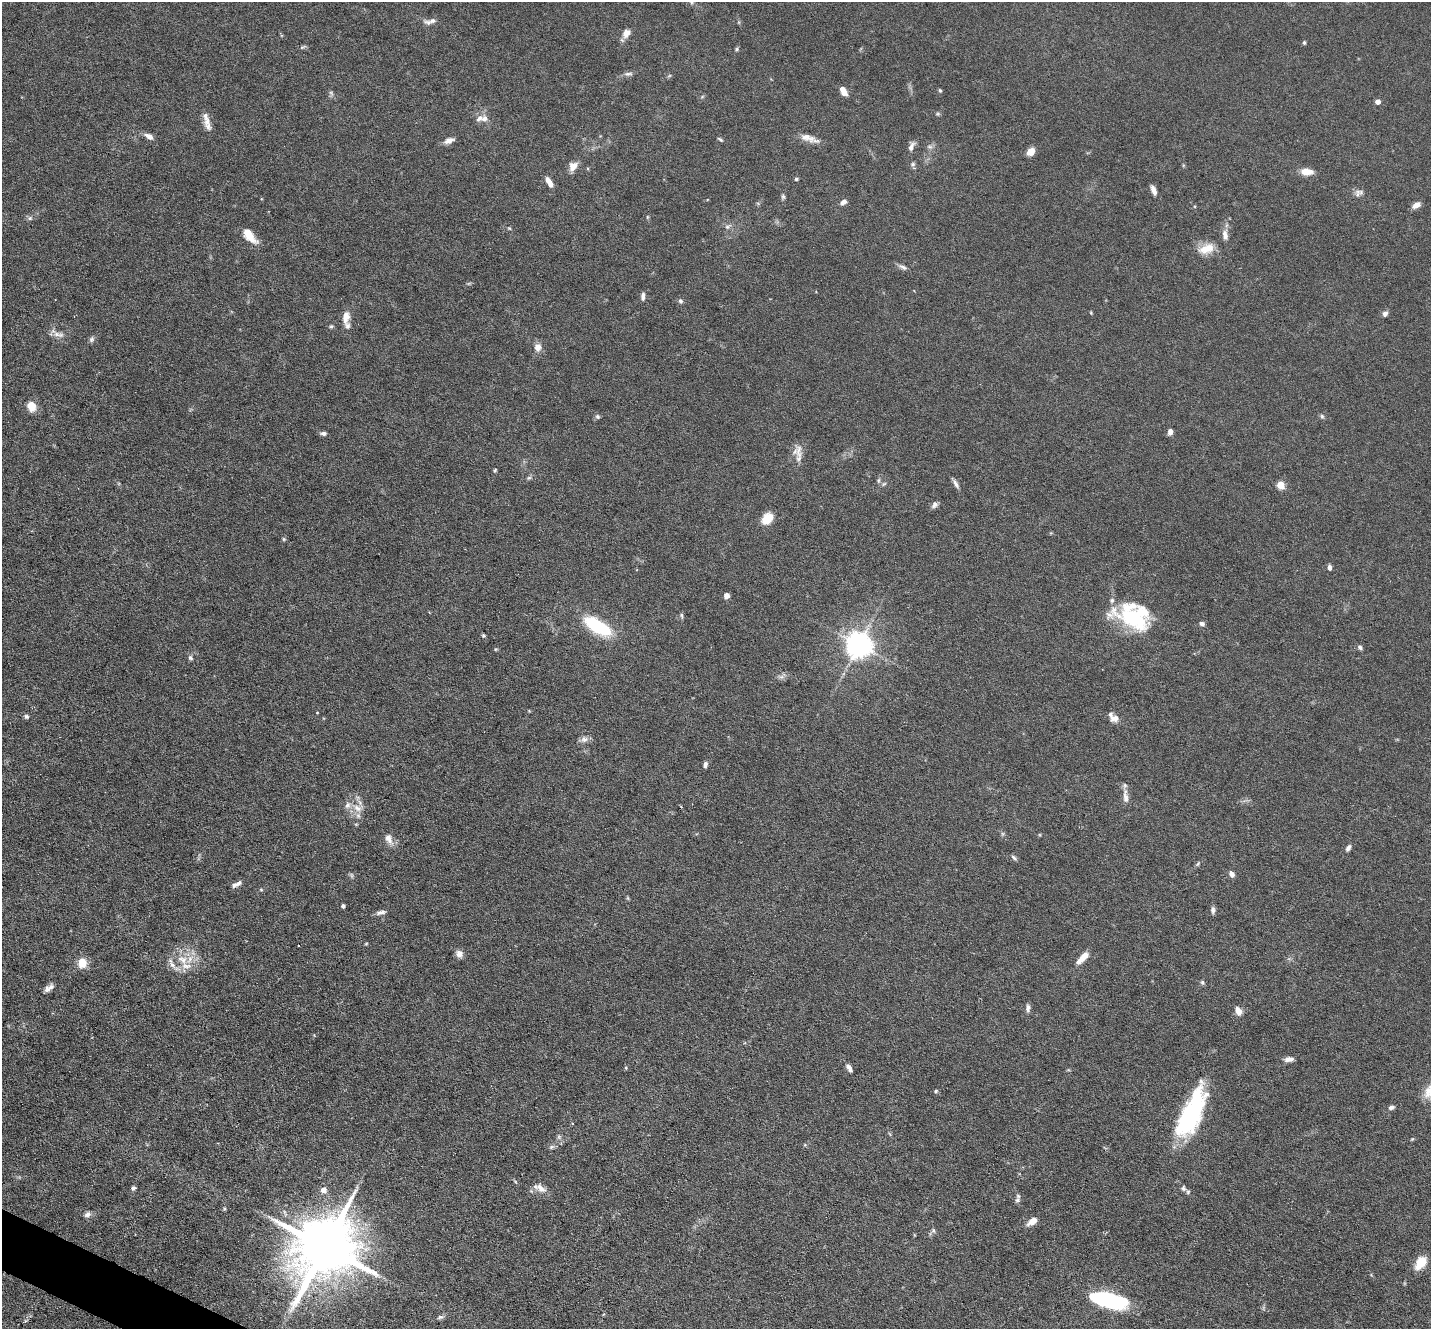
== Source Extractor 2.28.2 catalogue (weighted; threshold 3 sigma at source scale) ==
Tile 7 of 4 x 4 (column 3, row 2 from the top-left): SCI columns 2859-4287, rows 2795-4121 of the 5716 x 5726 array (HDU 1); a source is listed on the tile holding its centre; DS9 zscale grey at full resolution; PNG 1433 x 1331 px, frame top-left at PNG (2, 2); no overlay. Shown black and unused: <1% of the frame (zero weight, under 3 of 6 exposures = <1% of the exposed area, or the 3 px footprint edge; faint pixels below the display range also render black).
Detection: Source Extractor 2.28.2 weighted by HDU 2 'WHT'; one run over the whole footprint, this tile lists its part. Background 0.0632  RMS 0.0045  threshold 0.0185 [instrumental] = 3 sigma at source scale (4.09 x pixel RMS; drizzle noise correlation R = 1.36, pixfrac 0.8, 0.05/0.05 arcsec/px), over >= 5 px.
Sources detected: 143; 1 too faint to see at this stretch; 1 inside a brighter object's white glare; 1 cosmic-ray / hot-pixel residue — not listed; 14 inside a brighter listed object's ellipse — not listed separately; the other 126 listed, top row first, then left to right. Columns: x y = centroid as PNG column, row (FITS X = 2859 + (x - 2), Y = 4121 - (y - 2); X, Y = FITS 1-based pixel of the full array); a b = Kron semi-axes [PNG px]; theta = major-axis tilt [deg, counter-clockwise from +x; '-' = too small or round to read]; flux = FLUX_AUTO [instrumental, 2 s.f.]
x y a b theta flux
432 21 25 6 5 2.3
626 33 10 7 61 3.6
1304 42 5 4 - 0.64
303 47 9 4 25 0.71
737 49 5 5 - 0.59
628 74 13 5 5 1.4
669 76 6 4 19 0.51
842 89 9 6 -42 2.8
940 90 5 4 - 0.59
331 93 9 5 -70 0.96
702 97 6 4 20 0.52
1378 102 4 4 - 3.4
937 114 6 4 18 0.6
484 119 11 10 - 2.8
207 121 14 10 64 2.6
149 136 11 6 -29 2.6
809 138 25 8 -18 4
720 139 8 4 -34 0.65
449 141 12 6 20 2.6
911 146 14 7 66 2.1
930 147 8 5 -6 1.1
1031 152 8 7 - 4.2
913 164 7 6 - 0.93
573 166 12 9 52 3.3
1307 172 15 8 -2 4.5
796 179 4 4 - 0.65
550 184 8 6 -59 2.4
1154 190 11 5 -68 2.3
1358 193 12 8 84 1.8
783 197 7 5 -75 0.82
843 202 8 6 38 1.7
1416 205 9 6 32 2.5
1195 206 5 3 - 0.4
647 217 6 3 73 0.44
30 218 7 6 - 0.96
728 226 10 6 33 1.3
509 228 5 4 - 0.44
249 235 19 8 -51 7.8
1225 235 15 7 -85 2.8
1206 249 23 13 19 7
903 267 13 5 -26 1.5
643 296 10 5 87 1.4
680 301 6 5 - 0.9
1091 313 5 3 - 0.38
1385 314 7 6 - 1.5
346 317 16 9 82 3.8
331 326 6 4 41 0.65
58 334 17 7 -7 2.5
92 339 8 6 66 1.1
538 347 10 9 - 3.1
31 406 10 9 - 5.8
597 416 6 6 - 0.89
1322 416 7 5 -69 0.78
1170 432 6 5 - 1.8
323 433 8 5 -1 1.2
798 451 21 8 -88 3.9
495 470 6 4 72 0.57
529 478 7 5 28 0.79
878 480 7 5 -86 0.84
955 483 14 4 -58 1.6
884 484 7 5 31 0.74
1280 485 5 5 - 15
935 505 10 7 52 1.5
767 519 11 8 42 10
284 539 5 4 - 0.52
1329 567 5 4 - 1.6
726 595 5 5 - 2.2
681 616 8 4 -80 0.68
1133 616 44 27 -20 35
1202 624 6 5 - 1.4
597 626 24 10 -32 34
484 636 5 4 - 0.66
858 645 8 8 - 510
1360 647 6 5 - 1
496 649 5 4 - 0.45
190 658 7 6 - 0.93
781 676 9 4 -8 1.2
317 713 4 2 - 0.26
26 716 6 5 - 0.86
1115 718 12 8 16 2.8
584 739 9 9 - 2.1
705 764 8 4 76 1.2
1125 796 23 7 -84 3
358 808 15 11 -20 4.8
1002 834 6 4 72 0.62
389 839 16 9 -67 3.1
1348 848 9 5 55 1.3
1014 857 9 4 -42 0.93
1198 864 7 4 69 0.64
1232 874 8 6 -64 1.7
234 885 9 6 15 1.3
261 890 5 3 - 0.46
628 898 6 4 -71 0.47
343 906 4 4 - 1
1213 910 9 5 -90 1.3
381 912 13 5 12 1.7
366 944 6 4 2 0.4
459 954 10 8 -48 2
1083 958 16 6 47 5.8
182 959 16 11 -20 6.9
82 963 10 8 83 6.7
1202 982 7 5 -75 0.73
49 988 12 6 35 2.1
1028 1008 10 6 86 1.5
1238 1011 8 6 -66 3.4
1289 1059 10 5 5 2.4
626 1068 5 4 - 0.46
849 1068 10 5 -55 1.9
936 1091 5 5 - 0.68
1391 1107 7 5 21 1.2
1190 1116 52 18 64 53
572 1123 4 3 - 0.37
559 1137 6 5 - 0.9
551 1147 8 5 27 0.96
133 1188 5 4 - 1.1
541 1188 16 9 -38 3.5
1183 1188 7 6 - 1
323 1190 5 5 - 3.8
1017 1200 8 7 - 1.2
87 1214 9 6 36 1.5
1032 1221 10 6 33 4.6
933 1231 7 5 -70 0.81
325 1247 20 16 55 3800
1420 1263 11 7 53 12
1107 1300 30 12 -17 53
440 1317 9 5 14 1.1